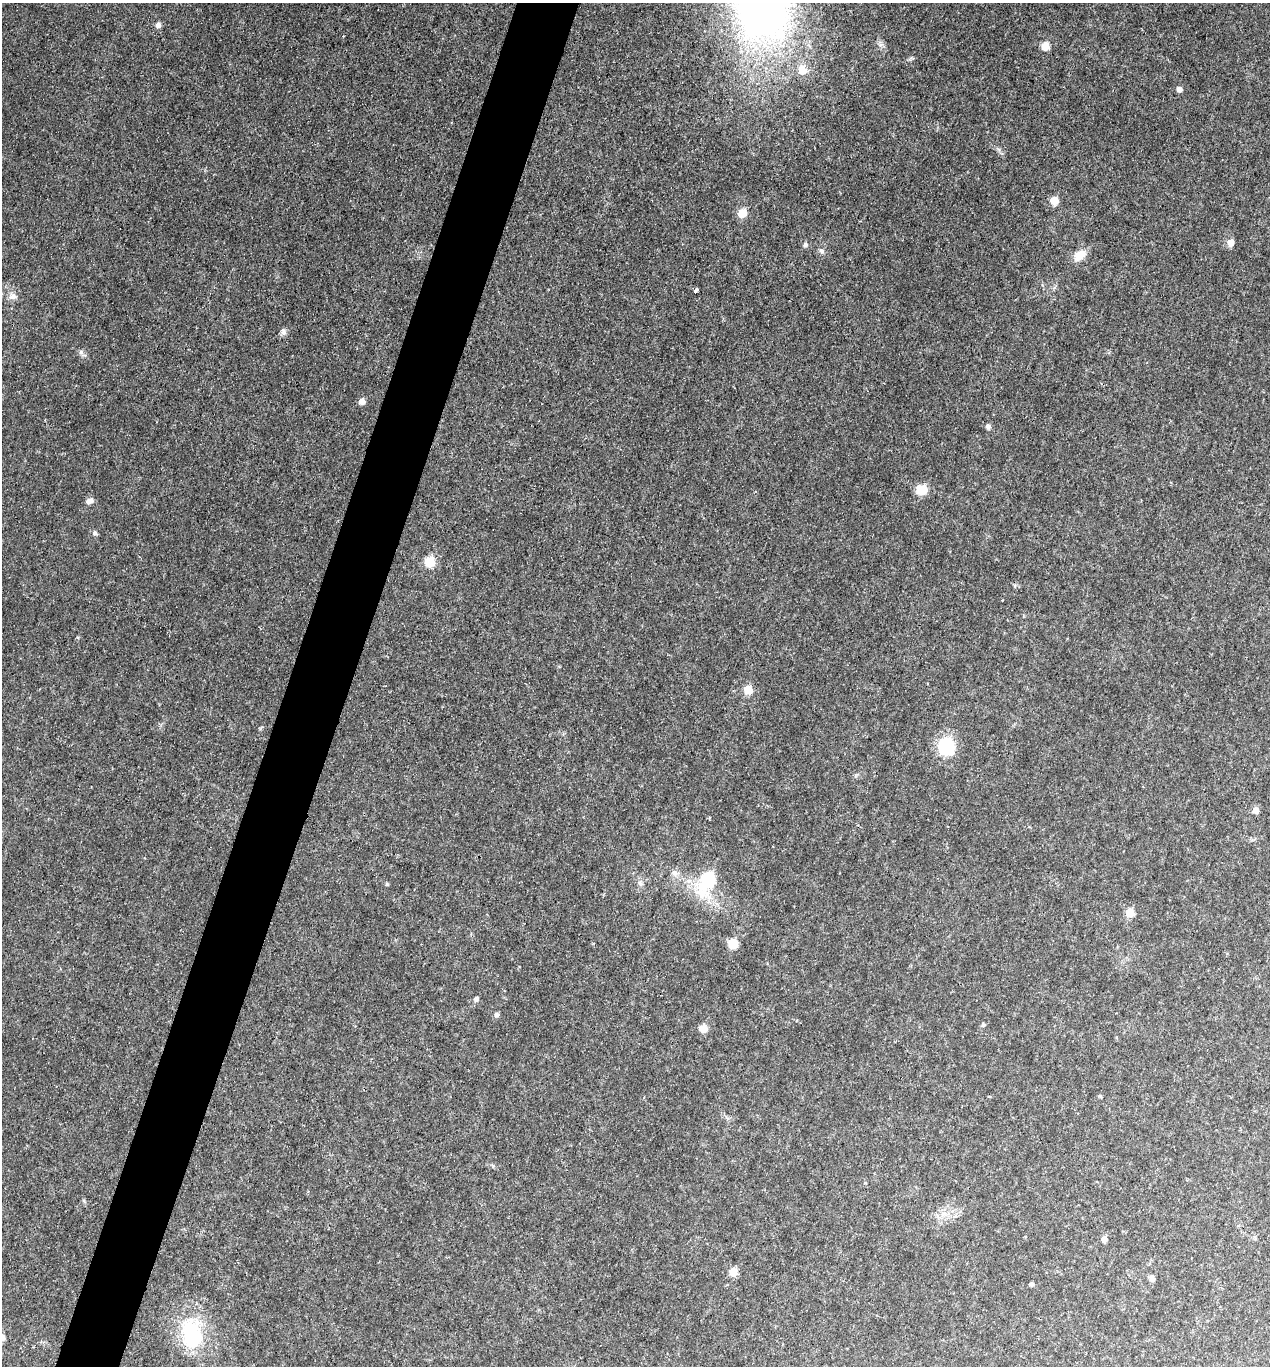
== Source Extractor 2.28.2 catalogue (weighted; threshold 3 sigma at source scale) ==
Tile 7 of 4 x 4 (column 3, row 2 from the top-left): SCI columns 2671-3938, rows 2732-4095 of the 5473 x 5459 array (HDU 1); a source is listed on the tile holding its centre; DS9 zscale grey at full resolution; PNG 1272 x 1368 px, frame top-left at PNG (2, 3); no overlay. Shown black and unused: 5% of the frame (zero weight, under 2 of 3 exposures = <1% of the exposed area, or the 3 px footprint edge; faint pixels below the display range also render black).
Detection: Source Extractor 2.28.2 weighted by HDU 2 'WHT'; one run over the whole footprint, this tile lists its part. Background 0.0342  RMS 0.0068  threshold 0.0308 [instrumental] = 3 sigma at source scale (4.5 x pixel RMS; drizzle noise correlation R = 1.50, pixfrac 1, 0.05/0.05 arcsec/px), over >= 5 px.
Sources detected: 39; all 39 listed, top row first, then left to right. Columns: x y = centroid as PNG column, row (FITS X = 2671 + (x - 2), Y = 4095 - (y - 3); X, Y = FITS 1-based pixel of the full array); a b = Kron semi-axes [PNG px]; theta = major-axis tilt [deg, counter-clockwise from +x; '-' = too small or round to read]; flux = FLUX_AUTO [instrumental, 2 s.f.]
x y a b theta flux
158 25 6 5 - 3.4
1045 46 6 6 - 9.8
802 70 11 10 - 7.9
1179 89 5 5 - 3.3
1054 200 8 7 - 7.2
742 213 8 7 - 10
1231 242 9 7 73 4.5
805 245 6 6 - 1.8
821 251 8 7 - 1.9
1080 255 15 9 38 9.9
695 291 5 3 - 4
13 296 10 9 - 3.7
283 332 9 7 -51 2.1
81 352 7 6 - 1.8
361 401 6 6 - 3.8
988 426 6 5 - 2.3
922 490 8 7 - 19
89 501 9 6 15 3.2
95 533 7 6 - 1.6
430 562 7 7 - 22
748 690 8 7 - 10
946 746 12 11 - 47
1256 810 7 6 - 4.5
675 873 9 8 - 3.4
708 880 21 11 67 47
640 883 8 5 -46 1.7
387 884 5 4 - 0.83
1130 913 6 6 - 13
733 944 7 7 - 18
476 999 6 6 - 1.7
497 1014 6 5 - 1.9
983 1024 5 5 - 1.1
703 1029 7 7 - 8.2
955 1216 6 4 18 1.3
1104 1239 6 6 - 3.4
733 1272 7 7 - 8.8
1152 1278 6 5 - 3
1032 1284 5 5 - 1.4
191 1333 39 25 -77 51